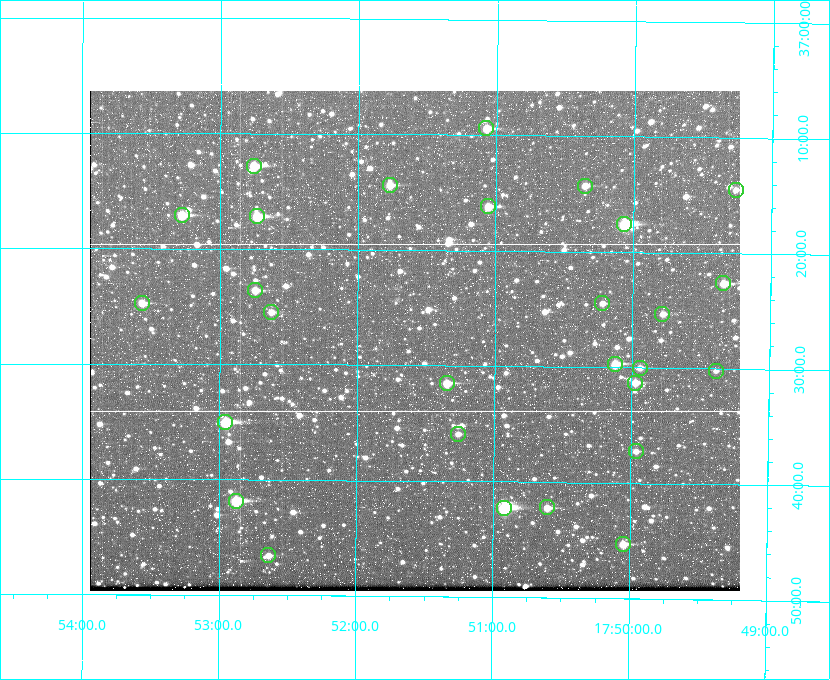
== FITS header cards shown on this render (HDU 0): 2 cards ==
NAXIS1  =                  650
NAXIS2  =                  500

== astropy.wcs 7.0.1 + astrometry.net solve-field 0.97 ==
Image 650 x 500 px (HDU 0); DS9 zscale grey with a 90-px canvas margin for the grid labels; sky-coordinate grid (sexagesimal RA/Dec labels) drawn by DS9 from the SOLVED WCS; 28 Tycho-2 reference stars matched to detected sources circled (green)
Header WCS: none
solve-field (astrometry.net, Tycho-2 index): SOLVED blind (the file carries no WCS)
Solved WCS: RA---TAN-SIP/DEC--TAN-SIP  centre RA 17:51:35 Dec +37:28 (267.90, +37.46 deg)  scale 5.2 arcsec/px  FOV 56.3' x 43.3'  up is +180 deg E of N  parity flipped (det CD > 0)
(file carries no celestial WCS; the grid is the blind solution)
Tycho-2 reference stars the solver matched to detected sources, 28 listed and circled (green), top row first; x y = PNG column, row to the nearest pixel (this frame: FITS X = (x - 90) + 1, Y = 500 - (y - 91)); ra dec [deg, ICRS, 3 dp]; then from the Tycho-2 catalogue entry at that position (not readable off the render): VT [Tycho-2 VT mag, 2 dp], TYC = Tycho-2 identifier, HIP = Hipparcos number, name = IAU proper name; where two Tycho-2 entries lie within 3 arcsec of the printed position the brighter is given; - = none
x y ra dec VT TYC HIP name
486 128 267.768 +37.157 9.98 2620-745-1 - -
254 166 268.189 +37.213 9.71 2620-542-1 - -
390 185 267.943 +37.240 10.39 2620-505-1 - -
585 186 267.589 +37.238 11.09 2619-212-1 - -
736 190 267.316 +37.242 12.03 2619-611-1 - -
488 206 267.764 +37.270 10.17 2620-784-1 - -
182 215 268.319 +37.285 9.88 2620-536-1 - -
257 216 268.183 +37.286 8.98 2620-786-1 87506 -
624 224 267.517 +37.293 8.96 2619-379-1 - -
723 283 267.335 +37.377 10.60 2619-634-1 - -
255 290 268.186 +37.393 10.44 2620-175-1 - -
142 303 268.392 +37.412 10.60 2620-800-1 - -
602 303 267.555 +37.408 11.50 2619-358-1 - -
271 312 268.156 +37.424 11.25 2620-712-1 - -
662 314 267.445 +37.422 11.17 2619-451-1 - -
615 364 267.531 +37.495 10.07 2619-274-1 - -
640 368 267.485 +37.500 11.33 2619-40-1 - -
716 371 267.347 +37.503 12.15 3088-638-1 - -
447 383 267.836 +37.525 9.96 3089-889-1 - -
635 383 267.494 +37.522 10.35 3088-270-1 - -
225 422 268.239 +37.584 8.64 3089-755-1 - -
458 434 267.815 +37.598 11.54 3089-1081-1 - -
636 451 267.491 +37.621 11.40 3088-1284-1 - -
236 501 268.219 +37.697 8.93 3089-671-1 - -
547 507 267.652 +37.703 11.04 3089-693-1 - -
504 508 267.730 +37.705 8.13 3089-1203-1 87349 -
623 544 267.512 +37.755 10.10 3089-2332-1 - -
268 555 268.159 +37.775 11.22 3089-2245-1 - -